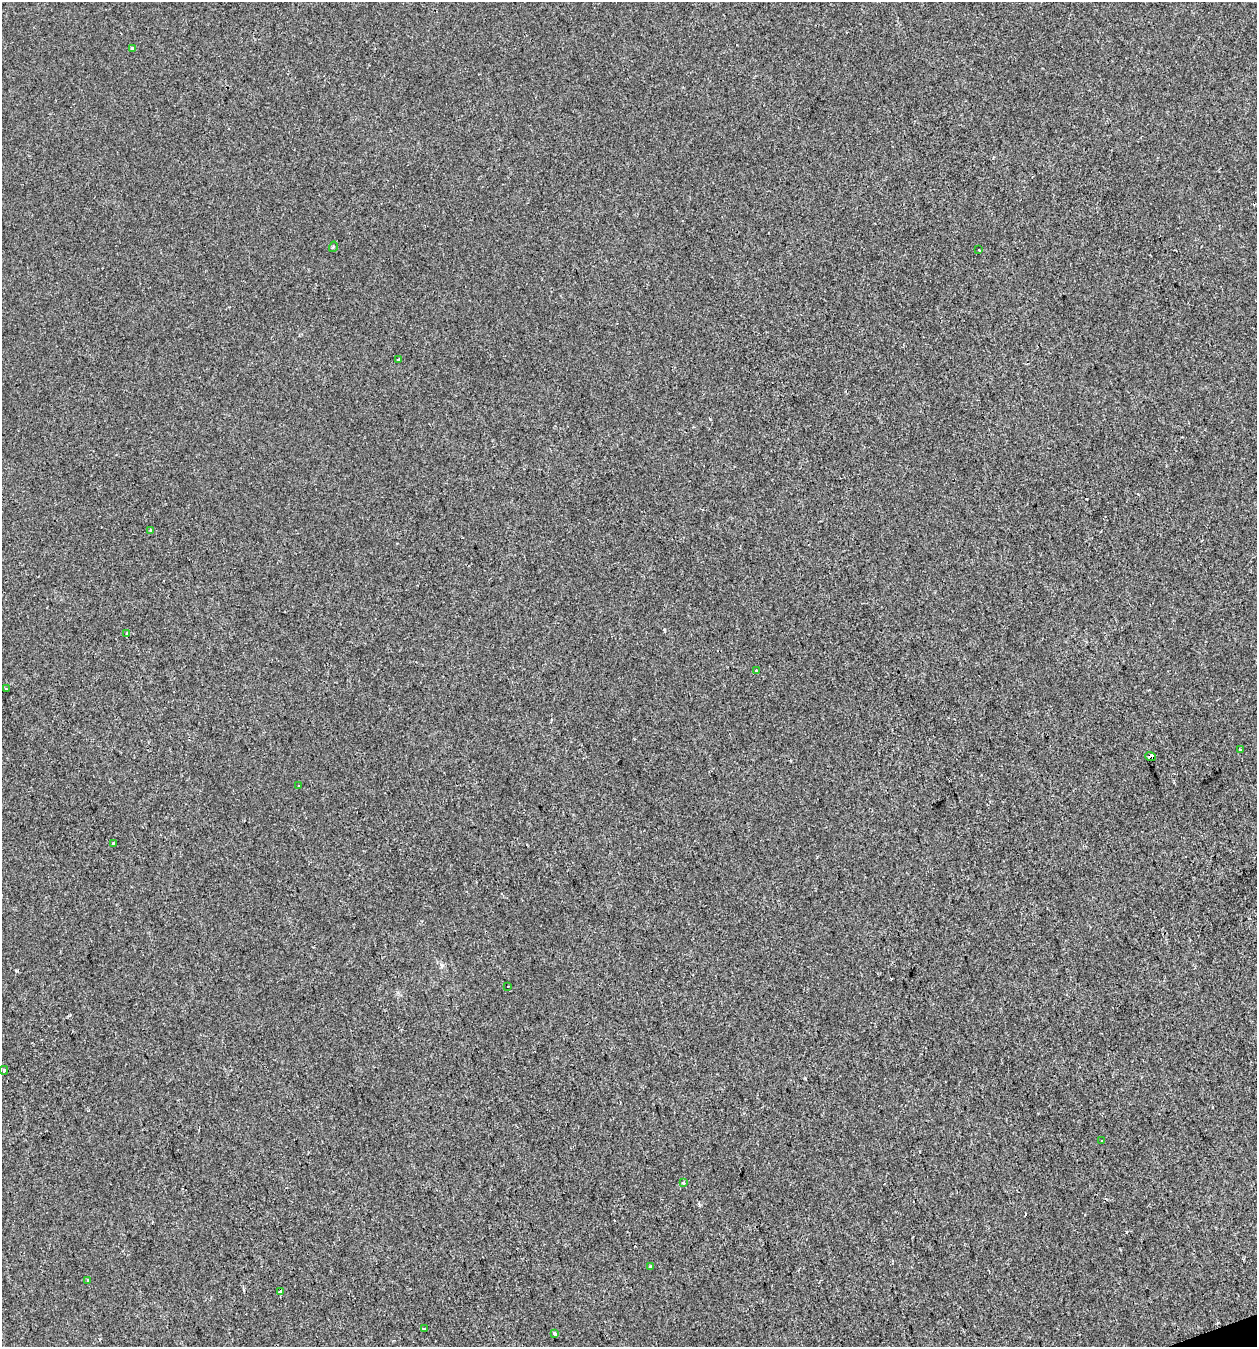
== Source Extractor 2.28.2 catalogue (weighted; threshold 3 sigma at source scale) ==
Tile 6 of 4 x 4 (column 2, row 2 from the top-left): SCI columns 1373-2627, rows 2689-4033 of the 5201 x 5378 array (HDU 1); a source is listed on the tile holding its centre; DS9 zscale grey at full resolution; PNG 1259 x 1349 px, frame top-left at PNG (2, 2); each listed source drawn as its Kron ellipse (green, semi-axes under 4 px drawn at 4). Shown black and unused: <1% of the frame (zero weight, under 2 of 3 exposures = <1% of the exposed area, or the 3 px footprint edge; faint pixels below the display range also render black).
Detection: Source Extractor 2.28.2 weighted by HDU 2 'WHT'; one run over the whole footprint, this tile lists its part. Background -8.94e-04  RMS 0.0042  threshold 0.0189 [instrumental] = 3 sigma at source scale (4.5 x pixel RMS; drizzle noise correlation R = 1.50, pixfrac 1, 0.0396/0.0396 arcsec/px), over >= 5 px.
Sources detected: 24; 3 cosmic-ray / hot-pixel residue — neither listed nor drawn; the other 21 listed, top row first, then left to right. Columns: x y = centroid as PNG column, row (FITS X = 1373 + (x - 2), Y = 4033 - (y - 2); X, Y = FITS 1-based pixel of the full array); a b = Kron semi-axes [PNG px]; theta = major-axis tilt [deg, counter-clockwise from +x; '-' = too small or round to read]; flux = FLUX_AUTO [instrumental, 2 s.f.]
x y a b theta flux
132 48 4 3 - 0.8
333 247 5 3 - 0.48
979 250 3 3 - 0.44
399 359 4 3 - 0.4
150 531 4 2 - 0.38
127 634 4 3 - 1.3
756 670 3 3 - 1.2
6 689 3 2 - 0.56
1240 750 3 2 - 0.5
1151 756 5 4 - 19
298 786 3 2 - 0.52
113 843 3 2 - 0.36
508 987 3 2 - 0.42
4 1070 4 3 - 0.68
1102 1140 2 2 - 0.35
683 1183 4 3 - 0.83
651 1267 3 3 - 3.9
88 1280 3 3 - 0.62
281 1292 4 3 - 1.8
425 1328 3 3 - 0.65
555 1334 4 3 - 0.76
Overlapping masked pixels (flux is a lower limit): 1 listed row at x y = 1151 756